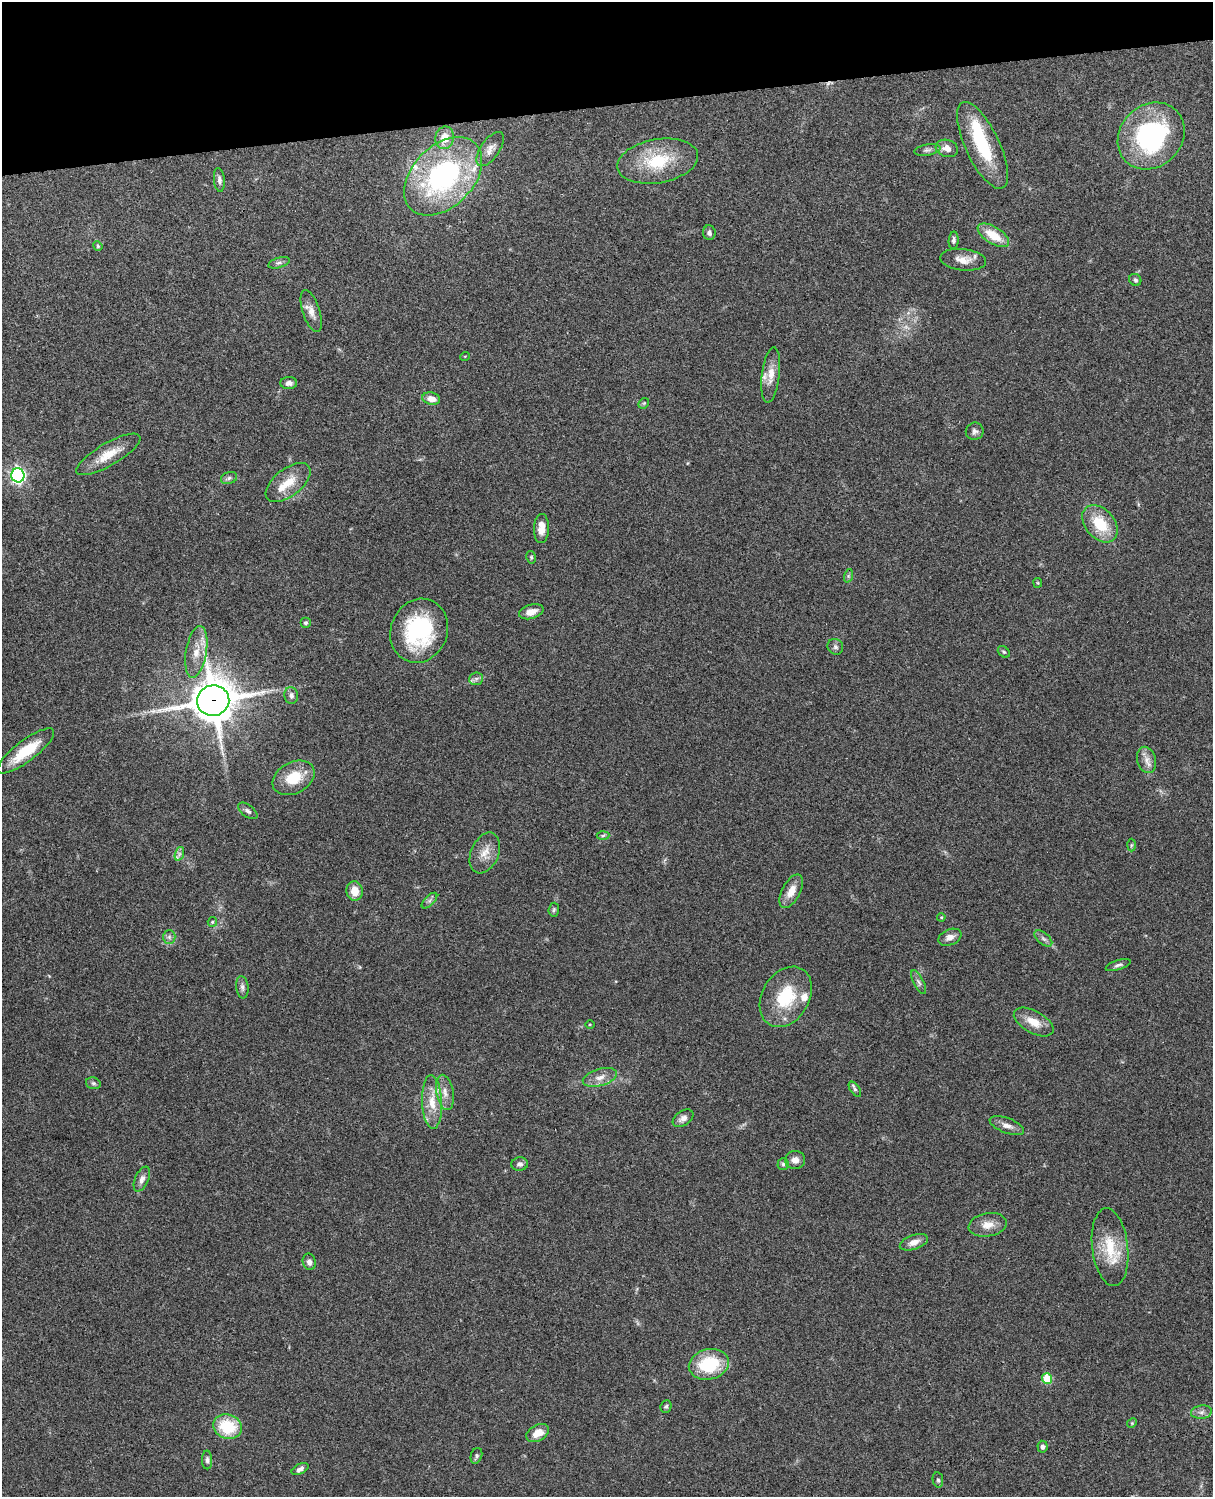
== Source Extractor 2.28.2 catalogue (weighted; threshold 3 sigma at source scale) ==
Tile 3 of 4 x 3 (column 3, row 1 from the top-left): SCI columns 2543-3753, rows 3153-4647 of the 5085 x 4924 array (HDU 1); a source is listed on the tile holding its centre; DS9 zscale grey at full resolution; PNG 1215 x 1499 px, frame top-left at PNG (2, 2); each listed source drawn as its Kron ellipse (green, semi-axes under 4 px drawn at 4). Shown black and unused: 7% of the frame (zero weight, under 3 of 4 exposures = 6% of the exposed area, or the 3 px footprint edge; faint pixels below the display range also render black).
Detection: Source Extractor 2.28.2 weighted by HDU 2 'WHT'; one run over the whole footprint, this tile lists its part. Background 0.104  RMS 0.0065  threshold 0.0294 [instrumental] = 3 sigma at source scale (4.5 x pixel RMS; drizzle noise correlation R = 1.50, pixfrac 1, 0.05/0.05 arcsec/px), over >= 5 px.
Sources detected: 100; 1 too faint to see at this stretch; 1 inside a brighter object's white glare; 1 cosmic-ray / hot-pixel residue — neither listed nor drawn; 6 inside a brighter listed object's ellipse — not listed separately; the other 91 listed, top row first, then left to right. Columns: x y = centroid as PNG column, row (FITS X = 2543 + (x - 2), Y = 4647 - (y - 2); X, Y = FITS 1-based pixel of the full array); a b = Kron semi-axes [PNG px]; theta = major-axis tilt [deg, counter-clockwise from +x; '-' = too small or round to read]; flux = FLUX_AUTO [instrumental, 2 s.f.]
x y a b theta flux
1151 136 36 31 45 91
445 138 11 9 79 8.9
982 145 47 17 -65 39
947 148 11 8 -17 4.6
490 149 20 9 55 4.8
927 150 13 5 10 2.1
658 161 41 22 10 32
443 176 46 30 45 120
219 180 12 5 -84 2.5
709 233 7 6 - 2
993 235 18 8 -32 14
954 240 8 5 87 1.7
98 246 5 4 - 0.71
963 260 23 10 -6 7.9
279 263 11 5 17 2
1135 280 6 5 - 1.6
311 311 22 8 -72 5.9
465 356 5 3 - 0.47
771 375 28 9 83 8.5
289 383 8 6 3 2.5
431 399 9 6 -12 5.5
644 403 6 4 44 0.8
975 431 9 8 - 2.2
108 454 36 11 30 13
18 475 7 6 - 180
229 478 8 6 18 1.6
288 482 26 13 38 13
1100 524 21 14 -49 22
541 528 14 7 88 6.5
531 557 6 4 -78 0.91
848 576 7 4 72 1.2
1038 583 5 4 - 0.67
531 612 13 7 16 5.8
305 623 5 5 - 1.2
419 631 32 28 68 67
835 647 8 7 - 1.9
196 652 26 10 80 10
1004 652 7 5 -43 1
476 679 7 6 - 1.8
291 695 8 7 - 2.4
213 701 16 15 - 2100
26 751 34 10 37 22
1147 760 13 9 -75 4.6
294 778 22 15 28 18
248 811 11 6 -38 2.1
603 836 6 4 3 1
1131 845 6 4 88 0.84
485 853 21 14 67 8.6
179 854 7 4 72 1.5
355 891 10 8 -78 7.8
791 891 18 9 62 7.5
429 901 10 5 45 1.8
554 910 7 5 85 1.1
941 917 4 3 - 0.54
212 922 5 4 - 0.78
169 937 6 6 - 1.9
950 937 12 8 23 4
1043 939 10 5 -41 2.1
1118 965 13 4 17 1.9
919 982 13 5 -63 2.2
242 987 11 6 -82 2.2
786 997 32 23 59 32
1034 1022 22 11 -29 10
590 1024 5 3 - 0.56
600 1077 18 8 16 5.8
93 1083 7 5 -15 1.5
855 1089 9 4 -55 1.5
445 1092 18 8 -79 5.8
432 1102 27 10 -87 12
683 1118 11 7 34 3.1
1007 1126 18 7 -20 4.3
795 1160 10 9 - 3.9
520 1164 8 7 - 2.2
783 1164 5 5 - 1.3
142 1179 13 7 66 3.3
988 1225 19 11 10 7.4
914 1242 15 7 20 4.8
1110 1247 39 18 -83 24
309 1262 8 6 -77 2.6
709 1364 20 15 12 34
1047 1379 5 5 - 24
666 1406 6 5 - 1.2
1201 1412 10 6 8 2.9
1132 1423 5 4 - 0.72
228 1427 14 12 -18 25
538 1433 12 7 29 7.8
1042 1447 6 5 - 2.3
476 1456 8 5 71 1.5
207 1460 9 5 -89 1.7
300 1469 9 5 28 2
938 1480 7 5 -80 1.3
Overlapping masked pixels (flux is a lower limit): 1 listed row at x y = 213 701